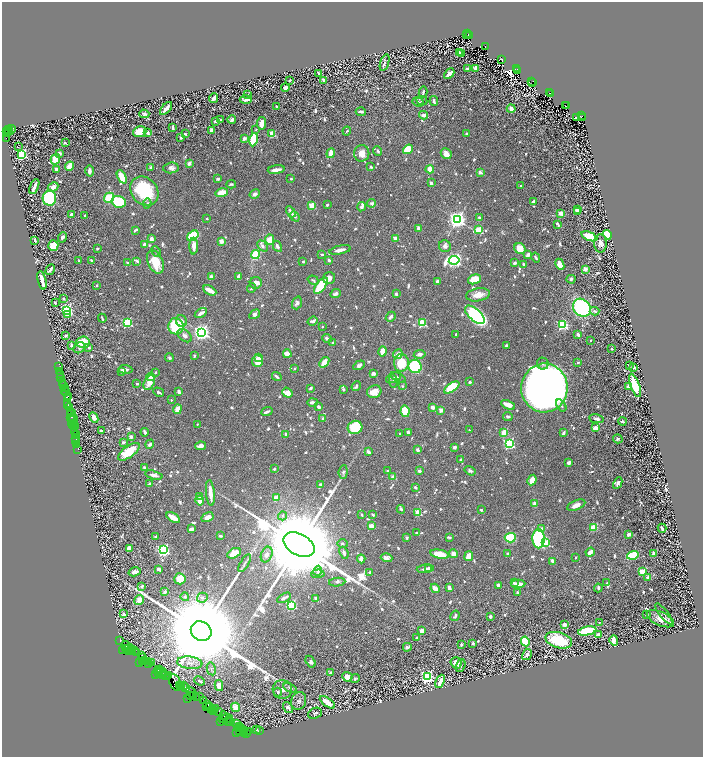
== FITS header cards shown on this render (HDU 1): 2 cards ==
NAXIS1  =                 1401
NAXIS2  =                 1510

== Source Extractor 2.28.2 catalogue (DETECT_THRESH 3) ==
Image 1401 x 1510 px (HDU 1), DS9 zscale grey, zoomed out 1/2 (1 PNG px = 2 x 2 image px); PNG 705 x 759 px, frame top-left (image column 1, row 1509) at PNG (2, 2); each listed source drawn as its Kron ellipse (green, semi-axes under 4 px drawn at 4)
Background 2.09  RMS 0.018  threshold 0.0535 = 3 sigma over >= 5 px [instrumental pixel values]
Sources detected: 1248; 117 cannot appear on this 1/2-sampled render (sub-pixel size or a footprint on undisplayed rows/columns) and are neither listed nor drawn; of the other 1131, the 500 brightest by FLUX_AUTO listed and drawn (631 fainter detections omitted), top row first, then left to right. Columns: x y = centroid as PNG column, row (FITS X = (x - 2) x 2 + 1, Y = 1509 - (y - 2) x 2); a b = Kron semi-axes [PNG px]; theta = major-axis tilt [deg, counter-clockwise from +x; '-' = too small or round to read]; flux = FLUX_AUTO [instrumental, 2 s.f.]
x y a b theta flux
468 33 4 1 - 250
466 34 2 1 - 340
469 35 3 1 - 490
485 46 3 2 - 640
459 52 3 2 - 13
462 53 2 2 - 8.5
501 59 3 2 - 570
385 62 9 2 72 8
468 68 3 2 - 13
476 68 3 2 - 91
517 68 2 1 - 250
518 70 3 2 - 830
319 73 3 2 - 13
449 73 6 3 44 31
289 80 2 2 - 22
324 80 3 2 - 15
532 81 2 1 - 160
533 82 4 1 - 300
285 87 4 4 - 20
423 92 5 2 - 8.3
549 92 2 1 - 160
550 93 3 1 - 220
247 94 3 3 - 9.9
213 98 5 3 - 18
246 99 6 3 2 16
422 100 6 3 -25 6.1
418 101 6 4 -25 11
434 101 5 3 - 13
565 105 4 1 - 240
567 105 3 1 - 360
276 106 2 2 - 23
166 108 8 2 48 42
511 108 4 3 - 29
361 111 5 2 - 14
144 113 5 3 - 10
423 115 4 3 - 19
582 115 2 1 - 120
577 117 2 2 - 260
583 117 3 2 - 380
221 119 3 2 - 10
232 119 4 3 - 21
215 121 3 3 - 7.6
262 123 6 4 81 46
173 127 4 2 - 17
9 129 3 2 - 590
11 129 4 3 - 300
256 129 3 2 - 5.9
211 130 3 2 - 31
347 130 4 3 - 6
6 131 4 2 - 520
9 131 4 1 - 440
140 131 7 5 19 66
148 132 4 2 - 13
7 133 2 1 - 600
185 133 3 2 - 9
272 133 3 3 - 46
467 133 3 3 - 11
181 137 3 2 - 6.5
6 138 2 2 - 1700
244 138 3 3 - 17
254 139 7 4 80 180
65 142 3 2 - 7.2
18 146 2 1 - 14
408 149 5 4 - 83
378 151 4 3 - 8
59 153 4 3 - 11
331 153 5 4 - 55
362 153 8 7 - 41
446 153 6 5 - 26
22 154 3 3 - 630
55 159 5 4 - 76
189 163 3 2 - 18
70 166 5 3 - 42
371 166 3 3 - 6.2
151 167 2 2 - 8.5
171 167 8 5 5 15
56 169 3 3 - 13
276 169 8 2 8 37
430 169 4 3 - 38
89 170 6 3 90 19
480 172 2 2 - 49
122 176 7 4 -62 80
218 178 2 2 - 31
291 178 2 2 - 13
431 182 3 2 - 16
231 184 5 3 - 6.1
521 185 2 2 - 12
34 186 8 2 68 27
53 186 5 4 - 29
144 190 16 13 -48 280
222 192 6 3 15 84
255 194 5 4 - 17
49 197 7 6 - 430
109 197 5 5 - 120
119 201 7 5 -14 180
533 201 4 3 - 12
147 203 5 3 - 8.9
372 203 4 3 - 12
327 204 3 3 - 7.6
312 205 3 3 - 140
362 206 5 3 - 18
577 209 3 3 - 9.2
291 211 6 3 -58 23
577 211 3 2 - 8.4
561 213 2 2 - 75
71 214 3 3 - 17
85 215 3 2 - 6.1
295 216 5 3 - 6.1
479 217 3 2 - 9.3
207 218 2 2 - 11
457 219 4 4 - 2200
558 224 4 2 - 13
419 228 2 2 - 73
478 229 3 3 - 180
135 230 4 2 - 6.6
607 234 5 4 - 240
193 235 6 4 36 160
589 236 8 3 -21 210
62 237 5 3 - 10
151 238 3 3 - 24
395 238 2 2 - 69
270 239 5 4 - 65
35 240 3 2 - 11
221 241 2 2 - 70
600 243 9 6 -88 26
144 244 3 3 - 16
53 245 5 5 - 83
194 246 8 4 89 26
262 246 6 4 -48 13
277 246 6 3 -59 18
445 246 6 6 - 15
97 248 3 2 - 6
520 248 6 5 - 56
340 249 11 3 12 33
156 251 5 4 - 6.2
255 254 4 3 - 210
322 254 3 2 - 6.8
528 254 4 2 - 24
536 257 5 2 - 7.9
79 260 3 2 - 7.2
92 260 3 2 - 7.1
329 260 3 2 - 9.9
454 260 5 4 - 1300
137 261 4 2 - 18
155 261 12 7 -66 120
303 261 2 2 - 8.1
128 262 3 2 - 12
515 262 3 2 - 15
523 264 3 2 - 10
560 264 6 3 -64 52
50 269 5 2 - 15
585 269 4 3 - 12
211 276 2 2 - 46
239 276 4 3 - 22
329 278 6 6 - 22
474 279 7 4 19 67
571 279 4 4 - 9.6
42 280 9 2 -76 51
313 280 5 3 - 6.6
437 281 3 3 - 10
256 282 6 5 - 20
97 285 2 2 - 14
321 285 9 4 51 200
251 288 5 3 - 7.2
210 290 7 3 -28 42
335 293 6 4 25 12
396 293 2 2 - 14
478 294 12 6 9 47
64 298 2 2 - 8.8
55 302 2 2 - 8
297 302 6 5 - 15
582 307 10 8 -44 610
67 310 3 3 - 840
594 311 5 3 - 6.9
201 313 7 3 31 24
67 314 4 2 - 88
255 314 6 4 32 13
475 314 12 6 -42 690
391 316 5 3 - 13
102 318 4 2 - 6.7
181 321 6 5 - 20
313 321 5 3 - 21
127 322 3 3 - 480
422 322 3 3 - 300
562 324 3 3 - 550
176 326 8 7 - 190
322 326 2 2 - 6.6
202 332 4 4 - 1900
456 334 2 2 - 6.7
578 334 3 3 - 6.6
65 335 2 2 - 17
185 335 8 5 -40 19
327 338 5 3 - 17
591 340 2 2 - 11
83 342 7 5 5 97
333 342 2 2 - 7.8
72 345 4 3 - 11
506 345 3 2 - 9.6
79 347 6 5 - 10
89 347 4 3 - 7.9
612 348 3 2 - 6.2
383 351 5 3 - 48
287 353 4 3 - 52
398 354 5 4 - 30
420 354 6 4 10 19
194 355 3 2 - 6.2
169 357 5 4 - 6.9
258 357 3 3 - 13
257 361 6 5 - 62
324 362 6 4 50 46
401 362 9 7 -87 110
578 362 3 3 - 5.8
543 363 6 5 - 8.4
359 365 6 4 32 16
629 365 2 2 - 31
59 366 2 1 - 29
415 366 7 6 - 320
633 367 3 3 - 7.7
295 368 2 2 - 6
125 369 7 3 -6 14
60 371 2 1 - 78
122 371 3 2 - 25
156 372 3 3 - 6
373 373 4 4 - 12
61 374 2 1 - 88
151 376 4 3 - 54
277 376 5 2 - 11
61 377 2 1 - 130
394 377 8 4 25 11
398 377 8 3 -25 7.7
393 380 7 4 -82 9.6
470 381 2 2 - 12
62 382 3 2 - 150
149 382 8 5 63 46
137 383 2 2 - 7.1
63 385 3 2 - 420
356 385 5 3 - 10
402 385 2 2 - 7.9
635 385 12 4 -70 140
628 386 3 3 - 23
452 387 9 4 34 150
544 387 24 23 - 4700
65 388 4 1 - 360
310 388 3 2 - 11
344 389 3 2 - 6.2
64 390 2 1 - 290
66 391 3 1 - 490
179 391 3 3 - 15
374 391 7 6 - 49
159 392 5 2 - 9.8
287 392 5 4 - 43
69 396 2 1 - 210
68 398 3 2 - 250
171 399 2 2 - 6.7
312 402 5 3 - 21
68 404 3 1 - 210
508 404 7 4 -24 34
561 405 7 4 -57 7.8
319 406 3 2 - 21
69 407 4 2 - 700
432 407 4 3 - 18
177 409 5 3 - 51
441 410 2 2 - 55
70 411 4 2 - 980
267 411 6 2 22 12
405 411 6 4 -79 110
72 412 4 1 - 490
508 416 5 3 - 9.7
71 417 3 1 - 390
73 417 4 1 - 250
94 417 6 4 -63 24
323 418 3 2 - 8.5
596 418 7 4 -10 12
73 419 5 2 - 530
622 421 4 2 - 7.6
72 423 2 2 - 180
74 423 3 1 - 930
197 424 2 2 - 7.2
72 425 2 1 - 130
76 426 3 1 - 160
355 427 7 6 - 220
595 427 3 3 - 46
469 429 2 2 - 7.3
101 430 3 2 - 14
74 431 3 1 - 150
145 432 4 2 - 12
408 432 3 3 - 15
504 432 4 3 - 47
563 432 4 2 - 11
399 433 2 2 - 7.3
76 434 2 1 - 230
286 434 3 3 - 15
131 436 3 3 - 14
75 438 2 1 - 160
618 438 5 4 - 10
76 439 2 1 - 190
76 441 2 1 - 150
123 442 4 3 - 10
76 443 2 1 - 130
509 443 3 3 - 660
150 444 5 3 - 11
201 445 6 3 9 19
455 447 4 3 - 10
78 449 3 1 - 110
418 449 4 3 - 12
129 451 13 5 36 120
368 451 3 2 - 20
461 459 4 3 - 6.1
569 462 4 3 - 11
145 467 4 3 - 12
274 468 2 2 - 9.6
388 470 2 2 - 16
419 470 3 3 - 15
470 470 6 4 -33 9.8
343 471 7 4 85 11
154 475 9 3 -15 22
393 476 2 2 - 60
532 480 5 3 - 74
618 482 6 4 64 14
149 483 3 3 - 10
321 484 3 2 - 17
415 487 3 2 - 9.6
210 492 13 3 -84 47
199 496 3 2 - 7.6
276 497 4 3 - 80
200 500 5 3 - 73
535 503 4 3 - 20
576 505 9 4 22 29
401 509 4 3 - 8.2
481 509 3 2 - 7.7
418 512 3 3 - 160
362 514 3 3 - 6.1
373 514 3 2 - 7.7
283 515 4 4 - 8.6
173 517 8 3 -32 66
207 517 6 4 29 30
371 525 2 2 - 79
594 527 4 3 - 74
192 528 4 2 - 24
542 528 3 3 - 15
662 528 4 2 - 11
416 532 3 2 - 5.8
629 534 4 3 - 16
220 535 3 2 - 12
155 536 2 2 - 16
407 537 3 3 - 6.5
449 537 4 2 - 7.2
510 537 5 5 - 170
539 538 9 6 -88 560
545 542 3 3 - 140
342 543 5 3 - 6
299 544 17 10 -28 140000
129 548 4 3 - 26
163 549 3 3 - 860
344 552 6 3 -68 14
590 552 5 3 - 41
234 553 7 4 30 74
453 553 4 3 - 40
508 553 2 2 - 30
654 553 3 2 - 45
267 554 8 5 67 22
439 554 9 4 -11 100
469 555 5 4 - 52
633 555 6 4 18 270
386 557 6 3 -16 27
576 557 2 2 - 8
361 558 4 3 - 27
552 561 4 2 - 16
245 563 10 3 59 8.6
425 568 8 3 7 17
429 568 4 3 - 24
159 569 4 2 - 32
318 570 5 4 - 15
135 571 6 3 15 19
642 571 3 3 - 150
370 572 3 2 - 8.8
318 573 6 4 3 11
648 577 3 2 - 25
180 578 5 5 - 83
337 582 8 4 6 8.7
514 582 4 3 - 6.7
607 582 2 2 - 8.9
518 583 7 4 3 32
498 585 3 2 - 19
142 586 3 3 - 6.9
449 587 4 3 - 13
598 587 4 2 - 9.5
435 588 5 3 - 33
165 591 4 3 - 13
517 592 2 2 - 11
185 596 4 4 - 10
202 597 5 5 - 12
284 597 7 2 31 13
315 598 3 2 - 6.2
139 599 5 4 - 32
291 605 3 3 - 510
124 613 4 3 - 10
664 613 13 4 -52 7.5
646 614 3 2 - 6.1
455 615 5 3 - 12
490 616 3 3 - 11
660 618 14 6 -24 35
599 622 2 2 - 8.1
564 624 4 3 - 17
422 630 4 3 - 47
587 630 9 4 12 210
201 631 11 9 -34 170000
599 634 4 3 - 44
417 637 2 2 - 11
120 640 2 1 - 110
559 640 13 7 -16 210
614 640 5 4 - 24
525 641 5 4 - 170
473 643 3 3 - 7
461 644 3 2 - 11
126 645 4 2 - 760
407 647 4 3 - 11
125 648 3 2 - 230
128 648 5 2 - 1000
131 649 2 2 - 380
123 650 2 2 - 150
134 650 2 1 - 190
128 651 2 1 - 130
130 651 2 1 - 100
133 651 2 2 - 270
137 652 3 2 - 260
527 654 6 3 58 13
141 655 2 1 - 180
143 657 4 3 - 780
145 660 2 1 - 430
143 661 3 2 - 480
147 661 3 1 - 250
311 661 6 4 -56 14
139 662 2 1 - 60
151 662 2 1 - 250
190 662 13 6 -6 28
456 662 6 5 - 45
149 663 2 1 - 220
461 665 7 4 73 7.3
211 668 6 3 -78 6.4
159 669 3 2 - 760
160 669 2 1 - 350
158 671 3 2 - 350
161 672 6 3 17 920
330 672 2 2 - 24
164 673 2 2 - 390
156 674 2 2 - 130
163 675 2 1 - 90
165 675 3 2 - 340
169 675 2 1 - 120
347 676 5 4 - 42
427 676 4 3 - 950
355 678 5 3 - 7
200 680 5 3 - 7.6
440 681 7 3 67 45
175 682 9 5 -64 2100
180 685 4 2 - 430
184 685 3 1 - 250
219 685 5 4 - 41
181 686 2 2 - 210
185 687 2 1 - 93
290 687 7 3 -28 12
282 689 9 9 - 21
278 691 4 3 - 11
191 692 6 3 -51 720
194 695 3 2 - 460
191 696 4 2 - 360
199 696 2 1 - 170
197 697 4 3 - 500
188 698 2 1 - 41
204 700 3 1 - 140
299 700 9 7 67 15
327 702 9 4 -37 68
208 704 3 2 - 370
206 706 3 1 - 180
210 707 4 2 - 430
235 707 5 3 - 71
288 707 6 4 -53 15
216 708 2 2 - 170
212 709 5 2 - 380
213 710 3 1 - 160
218 711 4 1 - 110
315 713 7 5 24 8.4
224 716 5 3 - 730
226 718 7 3 16 710
228 720 5 2 - 400
221 721 2 1 - 53
230 721 4 2 - 330
236 723 3 1 - 39
240 726 2 1 - 190
239 728 2 1 - 55
241 728 2 1 - 180
256 729 2 2 - 20
242 730 5 3 - 660
259 730 2 1 - 52
245 731 2 2 - 130
248 731 2 1 - 83
237 732 2 2 - 44
244 733 2 1 - 95
247 733 2 2 - 130
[631 fainter detections neither listed nor drawn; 117 sub-pixel or undisplayed-footprint detections neither listed nor drawn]